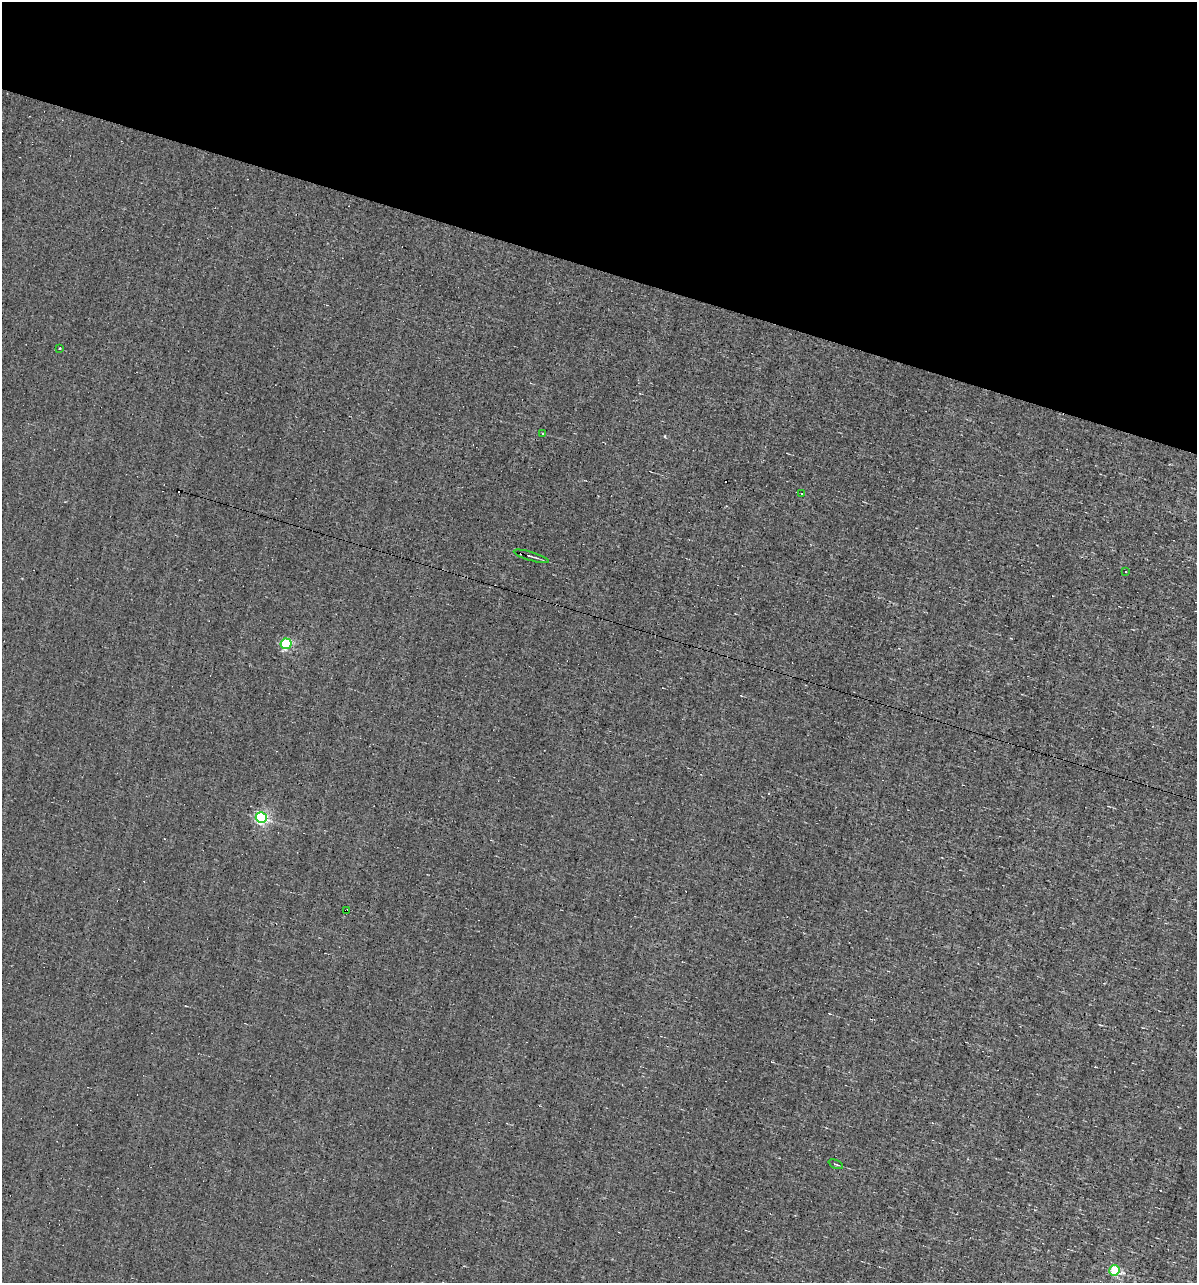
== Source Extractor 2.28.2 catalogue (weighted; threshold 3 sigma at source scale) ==
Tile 2 of 4 x 4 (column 2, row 1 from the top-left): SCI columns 1308-2502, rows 3844-5124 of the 5129 x 5124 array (HDU 1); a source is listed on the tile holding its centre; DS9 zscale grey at full resolution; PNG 1199 x 1285 px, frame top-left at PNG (2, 2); each listed source drawn as its Kron ellipse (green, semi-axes under 4 px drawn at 4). Shown black and unused: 21% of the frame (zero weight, under 3 of 4 exposures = <1% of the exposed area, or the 3 px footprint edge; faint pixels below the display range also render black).
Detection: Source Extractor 2.28.2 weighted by HDU 2 'WHT'; one run over the whole footprint, this tile lists its part. Background -0.00277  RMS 0.056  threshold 0.251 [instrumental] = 3 sigma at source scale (4.5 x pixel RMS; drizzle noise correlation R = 1.50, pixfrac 1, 0.05/0.05 arcsec/px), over >= 5 px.
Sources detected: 12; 1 cosmic-ray / hot-pixel residue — neither listed nor drawn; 1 inside a brighter listed object's ellipse — not listed separately; the other 10 listed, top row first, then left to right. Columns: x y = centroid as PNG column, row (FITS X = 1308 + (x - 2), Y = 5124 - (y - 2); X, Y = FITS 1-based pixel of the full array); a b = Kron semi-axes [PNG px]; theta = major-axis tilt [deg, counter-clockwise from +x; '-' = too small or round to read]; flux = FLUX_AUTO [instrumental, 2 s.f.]
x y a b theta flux
59 349 3 3 - 17
542 433 3 3 - 52
802 494 3 2 - 4
531 556 18 3 -17 19
1126 571 3 2 - 5.4
286 644 5 5 - 590
261 818 5 5 - 890
347 911 3 2 - 10
836 1164 7 3 -23 7.5
1114 1270 5 5 - 350
Overlapping masked pixels (flux is a lower limit): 1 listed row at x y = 347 911
Unlisted compact peaks at least as high as the median listed source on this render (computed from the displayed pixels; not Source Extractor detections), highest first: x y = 665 436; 1123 1273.